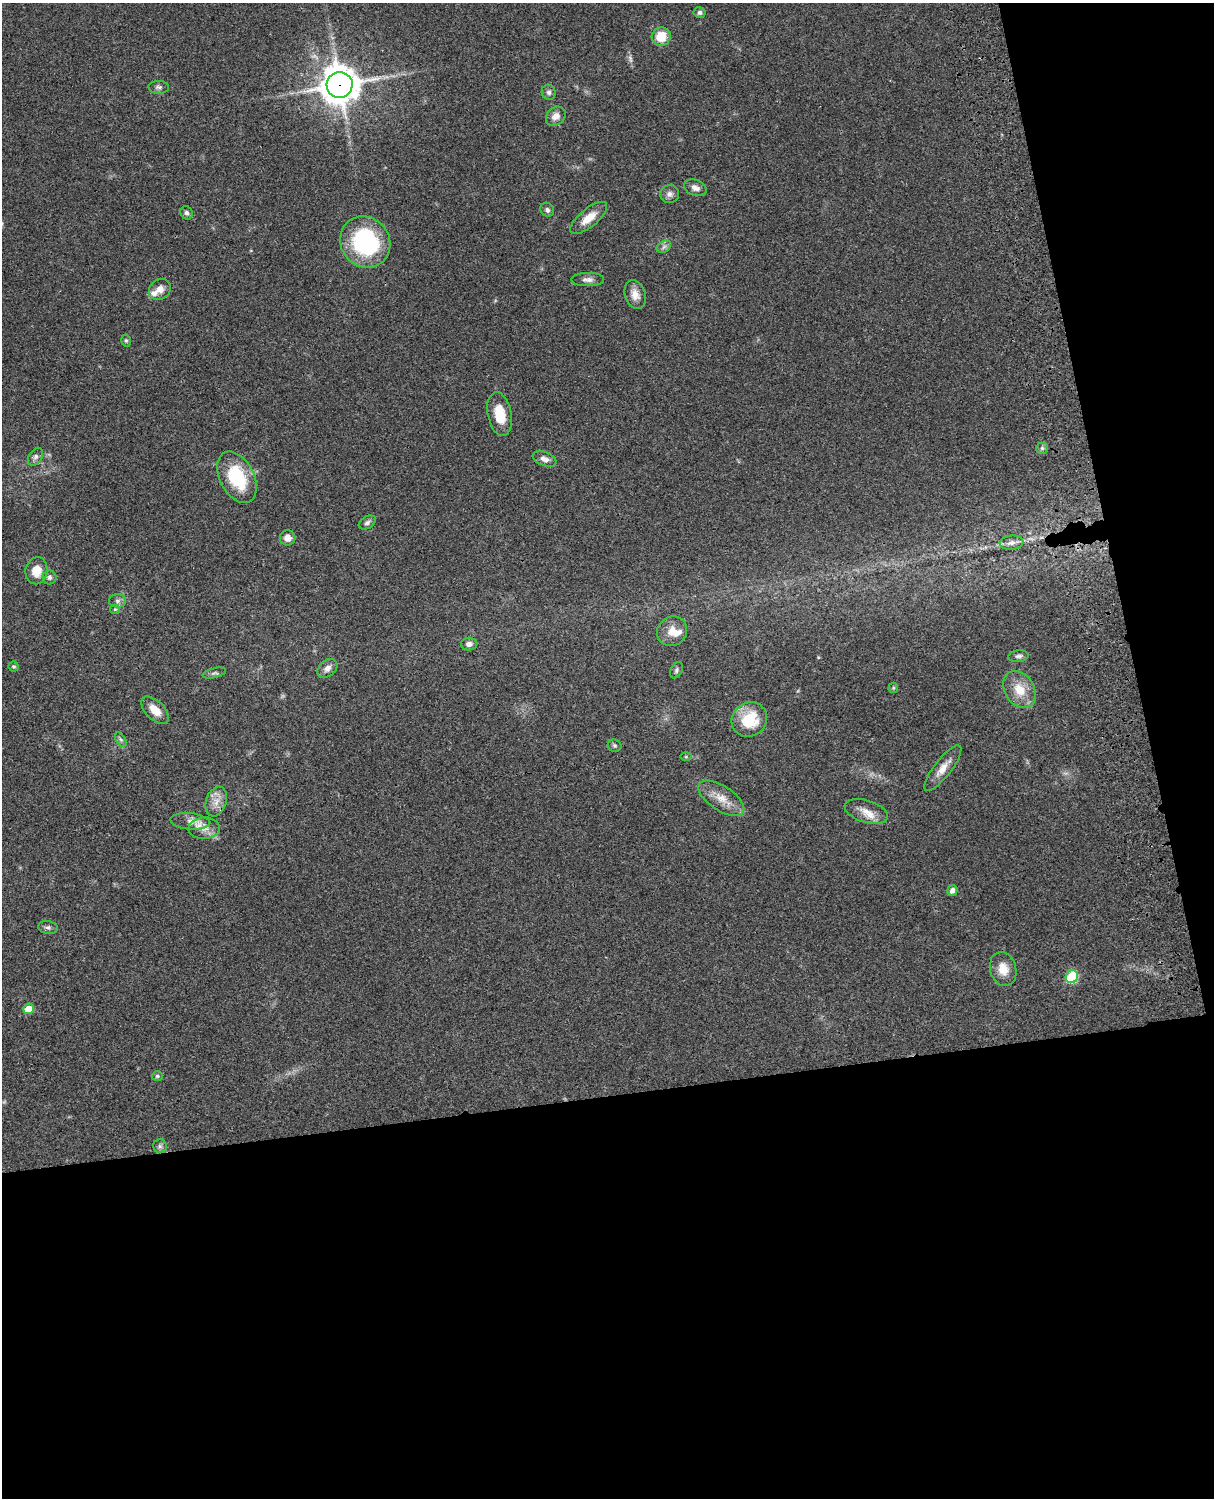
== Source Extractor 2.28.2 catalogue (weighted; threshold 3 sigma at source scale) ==
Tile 12 of 4 x 3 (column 4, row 3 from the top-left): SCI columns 3759-4970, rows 277-1772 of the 5089 x 4928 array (HDU 1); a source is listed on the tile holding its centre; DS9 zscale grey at full resolution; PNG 1216 x 1500 px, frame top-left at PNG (2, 3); each listed source drawn as its Kron ellipse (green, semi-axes under 4 px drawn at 4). Shown black and unused: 33% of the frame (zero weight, under 3 of 4 exposures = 6% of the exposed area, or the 3 px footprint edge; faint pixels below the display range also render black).
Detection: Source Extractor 2.28.2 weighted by HDU 2 'WHT'; one run over the whole footprint, this tile lists its part. Background 0.0756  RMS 0.0057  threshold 0.0259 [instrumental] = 3 sigma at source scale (4.5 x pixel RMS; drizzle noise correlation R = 1.50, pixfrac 1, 0.05/0.05 arcsec/px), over >= 5 px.
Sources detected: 61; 1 too faint to see at this stretch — neither listed nor drawn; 4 inside a brighter listed object's ellipse — not listed separately; the other 56 listed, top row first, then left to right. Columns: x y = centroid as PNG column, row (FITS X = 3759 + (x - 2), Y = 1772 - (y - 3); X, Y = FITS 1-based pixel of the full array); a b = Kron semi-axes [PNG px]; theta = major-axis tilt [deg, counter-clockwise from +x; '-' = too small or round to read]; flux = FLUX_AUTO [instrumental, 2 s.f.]
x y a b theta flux
700 12 6 5 - 1.4
661 37 9 9 - 11
340 85 13 12 - 1300
159 87 10 6 -2 1.8
549 92 7 7 - 1.7
556 116 11 8 41 4.2
695 188 12 8 -22 3.1
670 194 9 9 - 2.5
547 210 7 6 - 1.6
186 213 7 6 - 1.5
589 218 23 9 39 8.1
365 242 26 24 -53 61
664 247 8 5 32 1.6
588 280 16 6 0 2.8
160 289 11 9 38 4.7
635 295 14 10 -71 5
126 341 6 4 -74 0.89
500 414 22 12 -79 12
1042 448 6 5 - 1.2
35 457 10 6 58 1.8
544 459 12 6 -22 3.1
237 477 27 17 -63 31
367 522 9 6 32 1.7
288 538 7 7 - 4
1012 543 12 7 5 2.8
37 571 13 11 80 7.8
50 577 7 7 - 1.5
117 601 8 6 -1 1.9
115 609 5 4 - 0.69
672 631 15 14 - 7.3
469 644 8 6 1 2.6
1018 656 10 6 6 1.8
14 667 5 5 - 0.87
327 668 11 8 41 3.4
676 670 8 5 62 1.3
214 673 12 5 14 1.5
893 688 5 5 - 0.69
1020 690 20 14 -57 12
155 710 17 9 -45 7.5
749 719 18 16 37 21
121 740 8 4 -58 1.1
614 746 7 6 - 1.1
686 757 6 4 0 0.61
943 768 28 8 52 6.9
721 798 26 12 -33 9.3
216 801 15 10 71 5.5
866 811 22 11 -17 6.9
190 821 20 8 -5 4
204 828 16 10 3 5.3
952 890 5 5 - 2.6
48 927 10 6 -8 1.7
1003 969 17 13 -74 8.2
1072 977 7 6 - 36
29 1009 5 5 - 8.8
157 1076 5 4 - 0.84
160 1146 6 6 - 1.5
Overlapping masked pixels (flux is a lower limit): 1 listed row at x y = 340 85